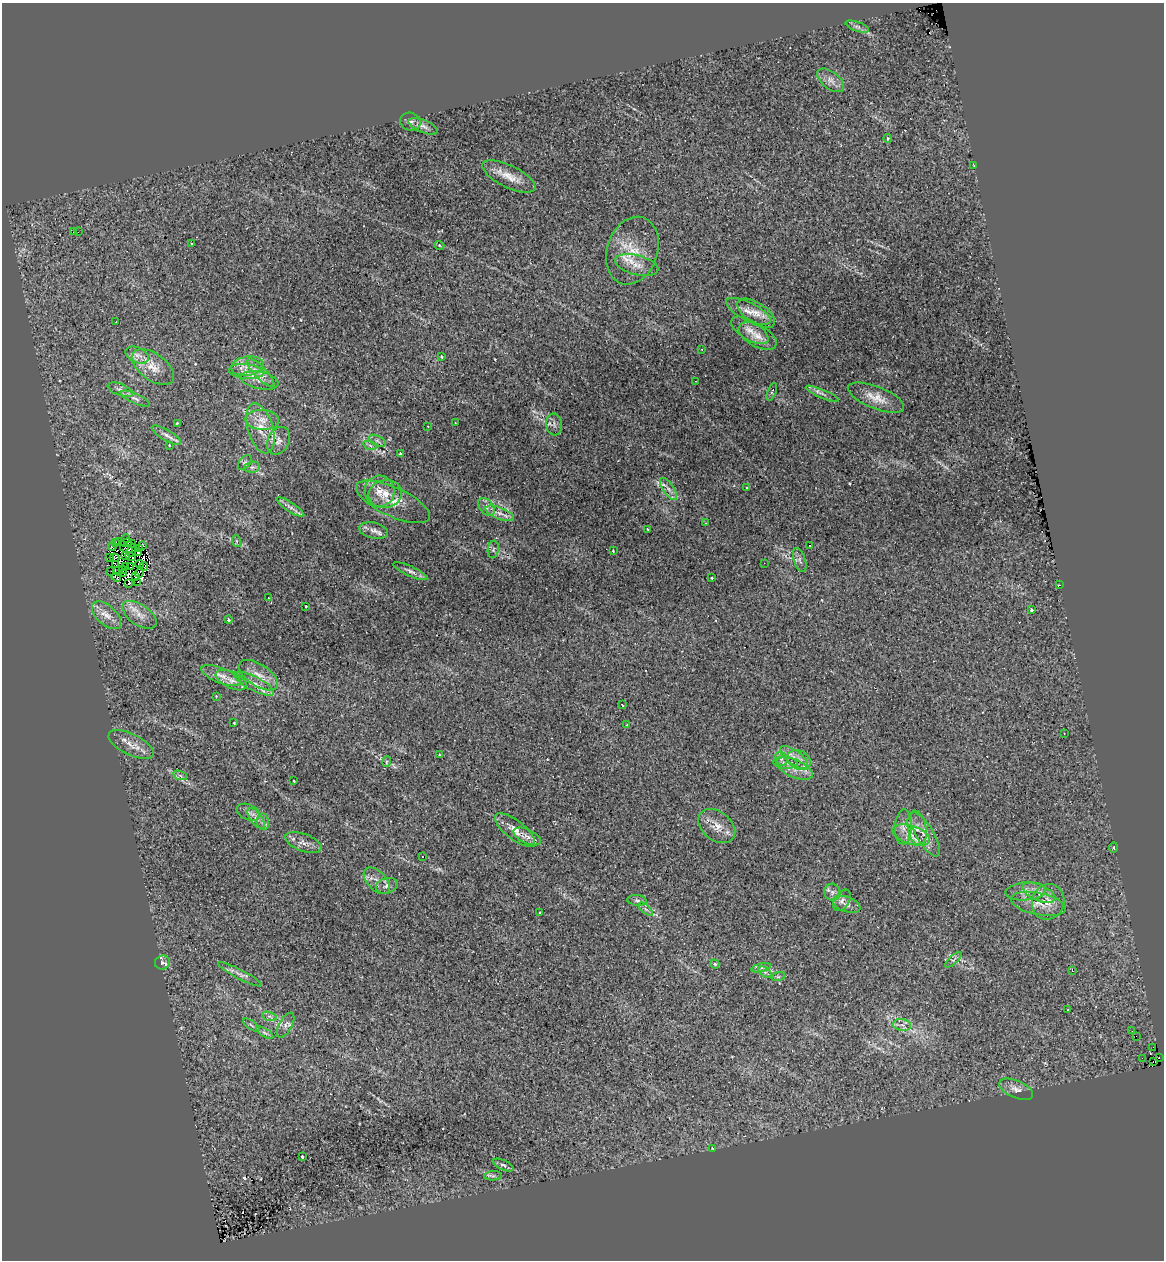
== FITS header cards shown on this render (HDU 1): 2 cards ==
NAXIS1  =                 1162
NAXIS2  =                 1258

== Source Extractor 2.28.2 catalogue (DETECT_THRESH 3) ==
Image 1162 x 1258 px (HDU 1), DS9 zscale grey, 1 PNG px = 1 image px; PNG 1166 x 1262 px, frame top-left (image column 1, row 1258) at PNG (2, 3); each listed source drawn as its Kron ellipse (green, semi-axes under 4 px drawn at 4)
Background 0.174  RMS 0.016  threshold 0.0494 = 3 sigma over >= 5 px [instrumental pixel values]
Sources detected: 179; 9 with non-positive FLUX_AUTO (blend fragments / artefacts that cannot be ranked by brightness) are neither listed nor drawn; the other 170 listed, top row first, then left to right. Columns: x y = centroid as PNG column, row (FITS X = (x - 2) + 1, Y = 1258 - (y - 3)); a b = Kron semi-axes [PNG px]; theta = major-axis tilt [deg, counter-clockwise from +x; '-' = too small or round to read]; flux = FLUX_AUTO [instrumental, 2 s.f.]
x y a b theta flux
857 27 12 4 -19 4
831 80 16 8 -38 7.8
410 122 10 9 - 4.2
423 126 15 6 -22 5.8
888 138 4 3 - 1.2
974 165 3 2 - 17
509 176 29 11 -26 18
74 232 3 2 - 27
78 232 2 2 - 0.79
191 243 2 2 - 0.81
439 245 5 3 - 1.1
632 251 35 25 71 40
637 265 22 9 -14 15
748 311 24 9 -26 13
756 313 21 10 -33 13
116 322 3 2 - 1.3
750 330 21 9 -32 12
758 336 21 11 -28 13
702 349 3 2 - 1.2
137 355 12 7 -23 7.5
441 357 3 3 - 1.1
247 366 16 9 8 12
153 367 24 13 -36 19
246 371 17 7 -6 9.8
261 373 18 6 -46 8.1
260 380 19 8 -12 11
696 381 2 2 - 0.65
120 390 13 5 -20 5.2
772 392 9 3 67 1.8
822 394 18 3 -23 3.9
876 398 30 11 -21 16
135 399 16 5 -24 4.8
262 420 17 10 -3 12
177 423 3 2 - 0.98
455 423 3 2 - 2.5
554 424 11 7 -84 4.6
428 426 3 2 - 4.4
260 428 26 12 -73 21
166 435 16 5 -30 5.6
278 441 14 10 64 8.6
377 441 9 5 -26 3.3
169 445 3 2 - 0.74
370 445 7 4 -20 2.6
400 453 3 3 - 0.98
245 463 9 5 53 2.3
252 467 8 5 7 3.4
747 487 3 3 - 1.8
669 489 13 5 -56 5.7
380 491 15 15 - 15
385 494 17 14 9 15
393 502 40 14 -25 21
290 507 16 4 -34 5.4
486 507 10 7 -53 5.4
500 513 15 6 -21 8.3
705 523 3 2 - 0.79
648 529 3 2 - 0.79
373 530 14 8 -12 6.8
126 539 4 2 - 0.25
119 541 3 2 - 2.4
236 541 6 4 -71 1.5
116 542 4 2 - 2.1
126 543 5 3 - 3.1
132 543 2 2 - 0.96
143 545 3 2 - 2.1
809 545 3 2 - 1.6
112 547 4 2 - 6.3
140 548 2 2 - 0.64
127 549 6 2 -14 1.8
131 550 7 2 78 1.7
493 550 9 5 83 2.6
613 551 3 2 - 0.86
138 553 3 2 - 0.69
126 555 3 2 - 1.6
130 556 5 2 - 2.9
109 557 2 2 - 3.6
114 558 5 3 - 2.1
800 560 12 6 -71 4.6
764 563 2 2 - 0.52
140 564 4 3 - 5
116 565 3 2 - 0.41
144 566 4 2 - 0.32
126 567 2 2 - 2
130 567 3 2 - 0.36
123 570 4 3 - 3.1
111 571 3 2 - 1.4
118 571 4 2 - 0.91
410 571 18 5 -25 4
139 573 4 3 - 1.4
124 574 3 2 - 1.2
116 577 5 3 - 1.7
135 577 2 2 - 2.8
711 578 3 2 - 0.93
137 582 3 2 - 0.42
129 583 3 3 - 5.6
1060 585 3 2 - 1.7
268 598 2 2 - 0.57
306 606 3 2 - 0.92
1031 610 3 3 - 2.1
106 615 18 9 -42 12
139 615 19 10 -34 14
228 620 4 3 - 2.5
259 675 22 10 -33 14
221 676 21 7 -22 10
231 680 17 8 -25 8.2
254 684 22 7 -27 9.8
216 696 3 2 - 0.69
622 705 3 3 - 2.2
234 723 2 2 - 0.81
627 725 2 2 - 0.85
1064 733 2 2 - 0.75
131 744 24 10 -26 14
439 755 3 2 - 0.82
794 758 16 7 -38 9.1
781 759 7 6 - 3.6
799 760 12 9 -28 9.3
387 762 5 3 - 1.5
785 763 12 6 -3 5.2
795 769 19 9 -24 12
180 775 7 4 -20 2.6
294 781 3 2 - 0.63
248 812 12 7 -24 5.2
256 818 12 5 -53 5.2
263 822 8 6 -79 3.5
717 826 21 14 -38 15
903 827 17 8 87 9.1
917 828 17 9 -79 12
515 830 24 9 -38 13
925 834 25 8 -59 13
911 835 19 9 -18 14
527 836 15 7 -24 6.9
303 843 19 8 -21 8.4
1114 847 5 3 - 1.1
422 857 2 2 - 0.63
377 881 16 9 -47 9.2
387 886 11 7 14 5.4
1026 891 20 9 4 11
832 892 8 8 - 5.2
1039 893 17 8 -24 11
637 900 9 5 -5 2.7
842 900 12 7 58 5.1
1048 902 18 16 71 16
847 904 14 7 -20 6.8
1038 904 28 11 -12 17
646 909 8 3 -45 2.1
539 913 3 2 - 1.8
953 960 10 4 43 2.6
162 963 7 7 - 3.2
715 964 5 4 - 2
761 968 10 4 13 2.8
1072 970 4 4 - 1
765 972 7 4 -34 2.2
240 974 24 4 -27 6.4
778 977 7 4 18 1.7
1068 1009 2 2 - 0.65
269 1016 8 3 -19 2.2
251 1025 9 3 -34 1.8
286 1025 14 6 60 5
902 1025 9 6 -9 4.7
1132 1031 2 2 - 0.99
265 1033 9 4 -30 2.3
1136 1036 2 2 - 410
1153 1047 2 2 - 3.1
1142 1058 2 2 - 12
1159 1058 2 2 - 0.33
1153 1062 2 2 - 12
1016 1089 18 8 -23 8.4
712 1148 3 2 - 0.75
302 1157 3 3 - 1.7
503 1165 11 5 -24 2.9
493 1176 9 4 4 2.7
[9 non-positive-flux detections neither listed nor drawn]